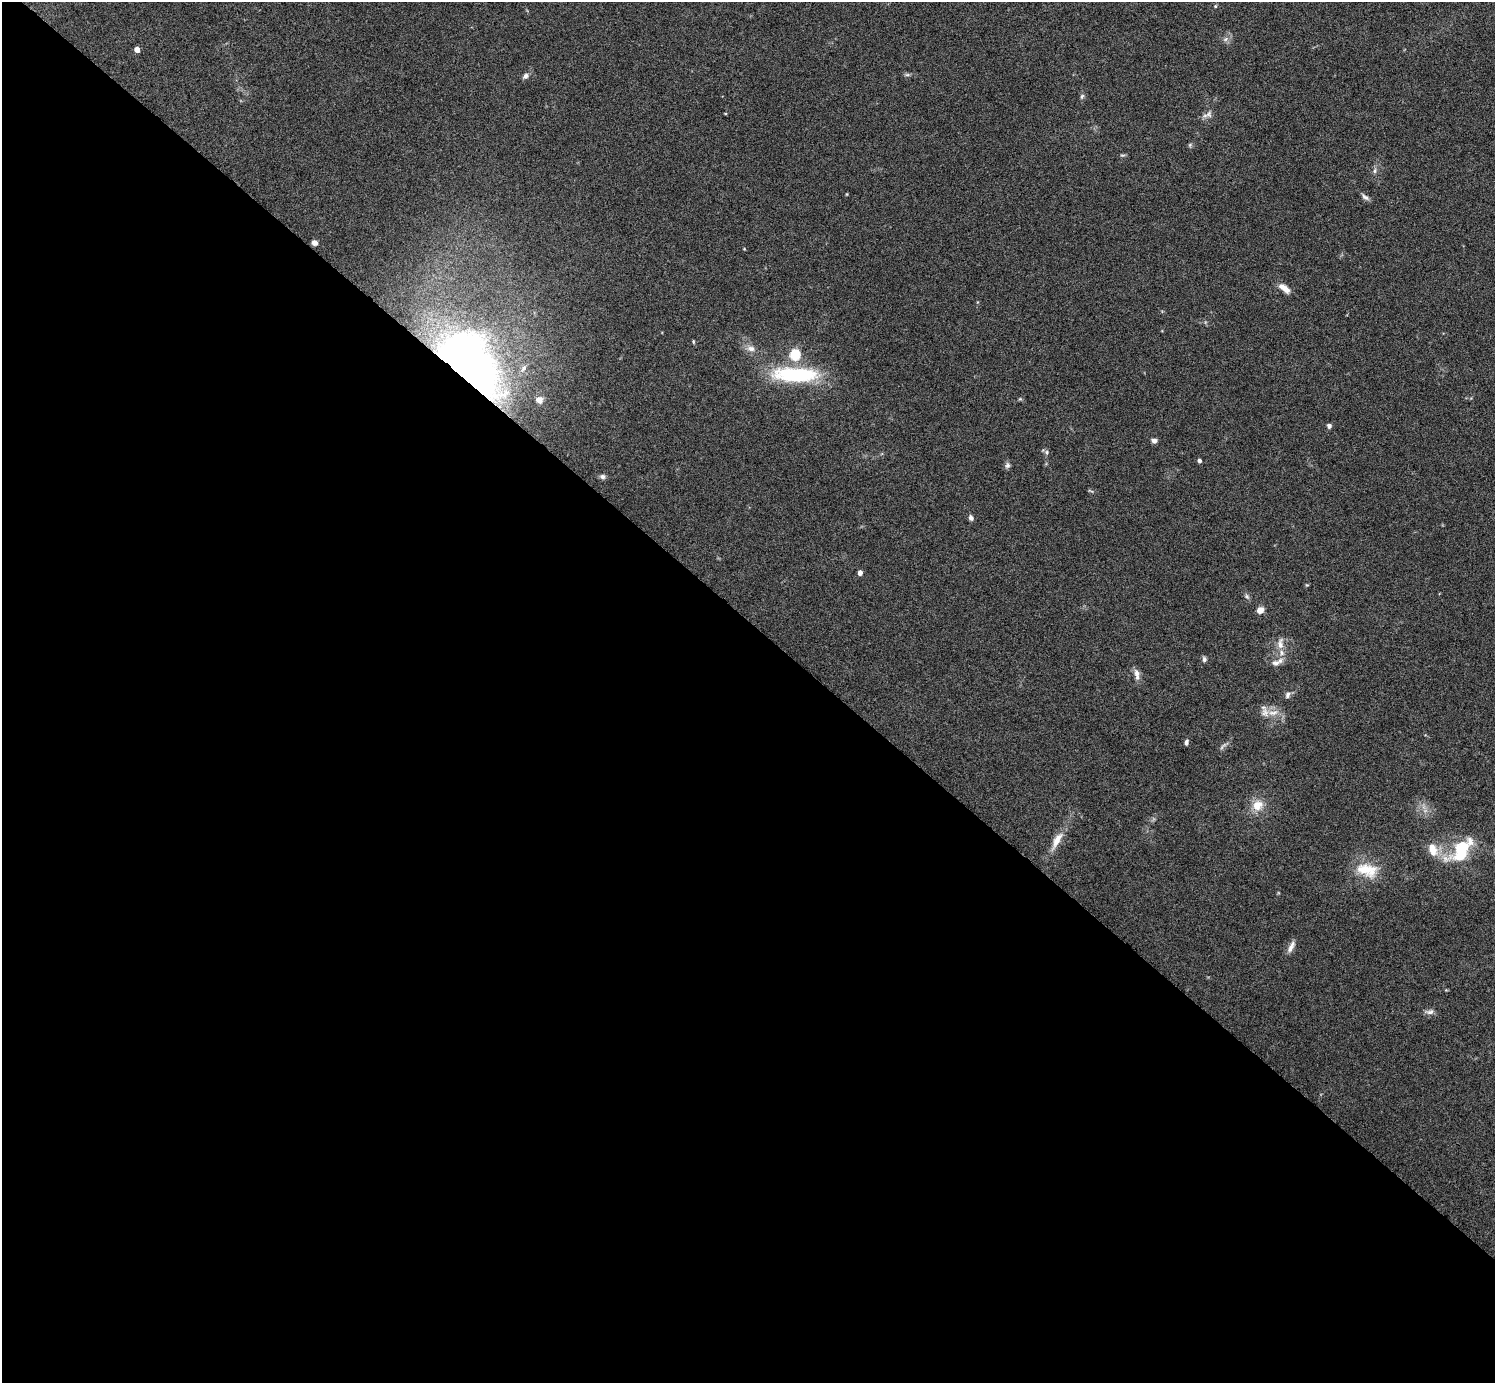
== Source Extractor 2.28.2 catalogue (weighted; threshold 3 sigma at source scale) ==
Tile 14 of 4 x 4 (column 2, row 4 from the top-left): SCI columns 1495-2987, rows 156-1536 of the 5975 x 5977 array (HDU 1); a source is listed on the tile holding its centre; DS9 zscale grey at full resolution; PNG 1497 x 1385 px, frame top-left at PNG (2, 2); no overlay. Shown black and unused: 55% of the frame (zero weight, under 4 of 8 exposures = <1% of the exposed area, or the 3 px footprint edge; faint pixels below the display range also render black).
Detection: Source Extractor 2.28.2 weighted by HDU 2 'WHT'; one run over the whole footprint, this tile lists its part. Background 0.0778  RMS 0.0051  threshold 0.021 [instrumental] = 3 sigma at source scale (4.09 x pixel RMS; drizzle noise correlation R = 1.36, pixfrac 0.8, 0.05/0.05 arcsec/px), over >= 5 px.
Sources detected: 49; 1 too faint to see at this stretch — not listed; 3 inside a brighter listed object's ellipse — not listed separately; the other 45 listed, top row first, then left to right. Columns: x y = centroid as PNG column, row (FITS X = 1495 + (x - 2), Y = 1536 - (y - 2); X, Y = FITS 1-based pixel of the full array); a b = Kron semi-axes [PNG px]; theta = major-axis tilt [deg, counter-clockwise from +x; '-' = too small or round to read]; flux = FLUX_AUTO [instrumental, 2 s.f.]
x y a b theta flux
1215 6 5 4 - 0.52
1225 39 7 6 - 1.3
137 49 4 4 - 3.7
907 75 8 4 -7 0.93
526 76 8 6 43 1.7
1082 96 8 5 73 1
725 113 5 3 - 0.37
1209 114 10 8 80 2.3
1190 145 6 5 - 0.7
1122 155 7 4 0 0.69
1375 171 8 5 72 1.1
847 194 4 3 - 0.4
1365 197 12 5 -39 1.6
315 243 5 5 - 2.7
1284 288 16 7 -37 4.3
693 342 6 3 -82 0.49
751 348 11 8 -13 2.9
795 355 6 5 - 30
468 363 74 42 -47 270
795 375 49 15 -2 45
539 400 8 8 - 2.1
1329 426 6 5 - 1.4
1154 441 6 5 - 1.8
1047 452 6 6 - 1
1199 461 4 4 - 1.4
1007 465 9 7 69 1.3
603 477 7 6 - 1.5
971 518 6 5 - 1.5
860 573 4 4 - 2.6
1247 596 8 6 -50 1.2
1260 610 7 6 - 3.7
1280 643 18 8 87 4.4
1204 659 7 5 -76 1.1
1275 663 12 9 -1 2.7
1137 674 16 7 -81 2.8
1288 695 9 6 71 1.5
1273 713 16 7 11 4.1
1186 742 7 5 79 1.2
1257 805 15 13 45 6.8
1057 840 28 9 62 6.7
1433 849 18 11 -69 7.1
1461 852 30 18 52 25
1367 870 31 17 -14 13
1291 947 17 6 63 2.7
1430 1012 13 6 5 1.9
Overlapping masked pixels (flux is a lower limit): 1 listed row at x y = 468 363